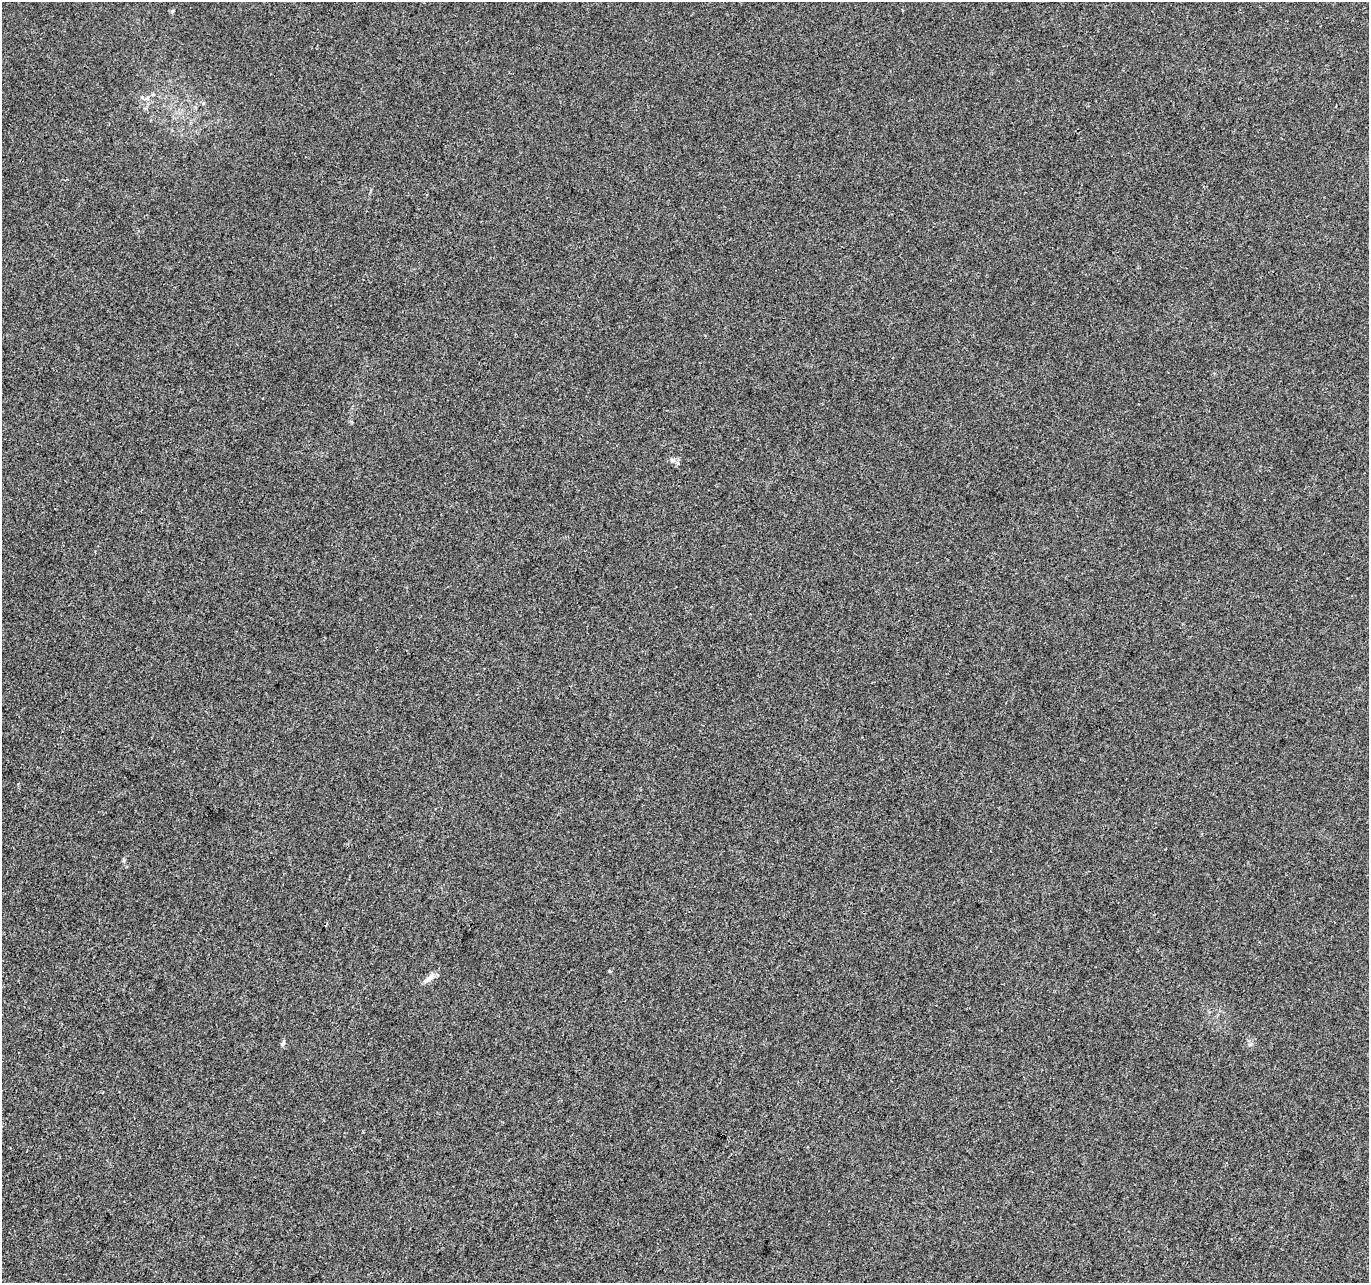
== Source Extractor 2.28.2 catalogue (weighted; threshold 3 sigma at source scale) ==
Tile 7 of 4 x 4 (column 3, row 2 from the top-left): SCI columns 2742-4108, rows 2843-4123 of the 5475 x 5619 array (HDU 1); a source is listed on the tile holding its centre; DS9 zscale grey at full resolution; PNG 1371 x 1285 px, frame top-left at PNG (2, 2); no overlay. Shown black and unused: <1% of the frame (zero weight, under 3 of 4 exposures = <1% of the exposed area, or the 3 px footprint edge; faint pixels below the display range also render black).
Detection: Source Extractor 2.28.2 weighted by HDU 2 'WHT'; one run over the whole footprint, this tile lists its part. Background 0.00347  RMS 0.0029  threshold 0.0132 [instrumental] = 3 sigma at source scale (4.5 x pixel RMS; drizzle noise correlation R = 1.50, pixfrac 1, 0.0396/0.0396 arcsec/px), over >= 5 px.
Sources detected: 4; all 4 listed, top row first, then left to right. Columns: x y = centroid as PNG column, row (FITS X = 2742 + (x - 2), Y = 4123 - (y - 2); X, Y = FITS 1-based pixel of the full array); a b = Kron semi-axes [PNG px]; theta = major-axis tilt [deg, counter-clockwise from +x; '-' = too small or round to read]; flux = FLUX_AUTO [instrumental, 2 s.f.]
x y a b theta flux
172 11 5 5 - 0.43
673 460 9 6 -16 0.99
429 978 18 7 37 1.9
283 1043 8 5 70 0.6